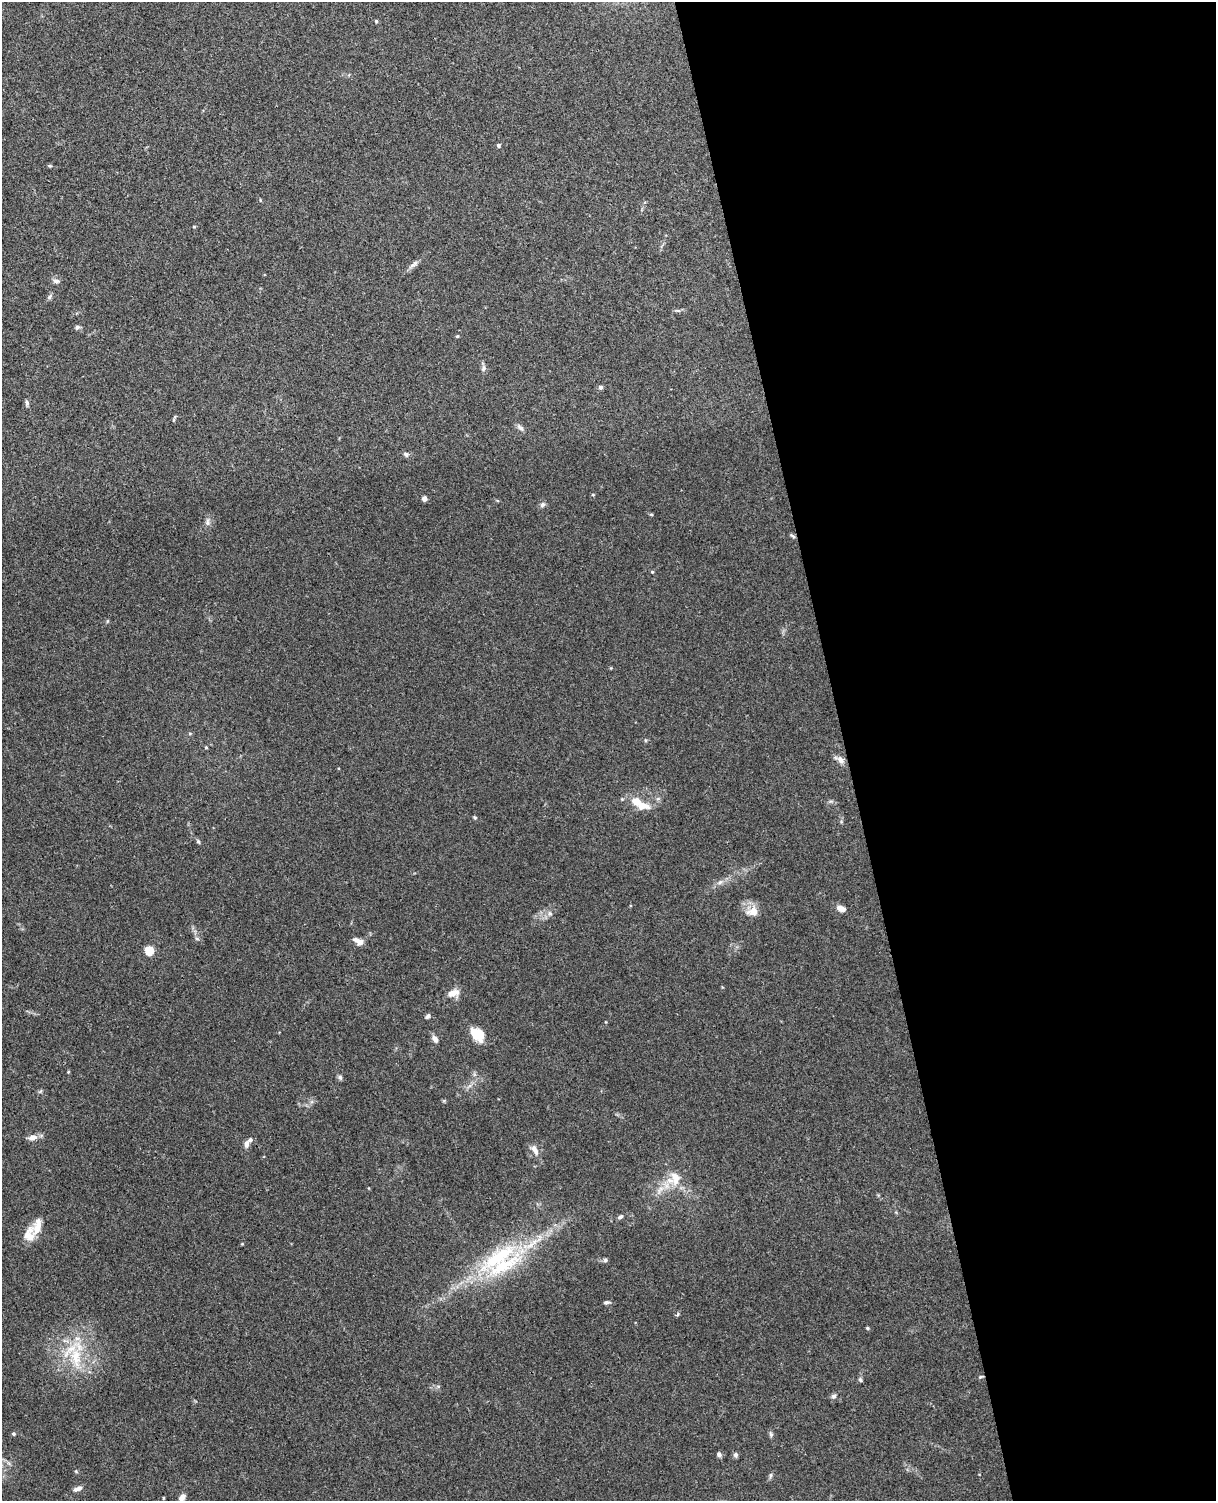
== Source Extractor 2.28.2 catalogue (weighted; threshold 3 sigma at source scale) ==
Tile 8 of 4 x 3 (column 4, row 2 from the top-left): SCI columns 3699-4912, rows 1649-3147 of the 4968 x 4908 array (HDU 1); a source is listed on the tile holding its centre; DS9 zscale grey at full resolution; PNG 1218 x 1503 px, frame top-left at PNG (2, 2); no overlay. Shown black and unused: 31% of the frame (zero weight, under 3 of 4 exposures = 5% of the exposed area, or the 3 px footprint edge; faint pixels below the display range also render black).
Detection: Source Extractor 2.28.2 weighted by HDU 2 'WHT'; one run over the whole footprint, this tile lists its part. Background 0.0381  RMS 0.0041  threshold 0.0187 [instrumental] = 3 sigma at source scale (4.5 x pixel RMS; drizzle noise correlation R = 1.50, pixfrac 1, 0.05/0.05 arcsec/px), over >= 5 px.
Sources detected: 79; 9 inside a brighter listed object's ellipse — not listed separately; the other 70 listed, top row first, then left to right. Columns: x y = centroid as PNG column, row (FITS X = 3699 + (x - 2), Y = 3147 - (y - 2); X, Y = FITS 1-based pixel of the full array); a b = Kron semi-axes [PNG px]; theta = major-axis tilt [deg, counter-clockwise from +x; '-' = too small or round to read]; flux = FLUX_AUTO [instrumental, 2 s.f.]
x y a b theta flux
376 21 4 4 - 0.49
498 145 5 5 - 0.77
50 165 7 3 -9 0.5
194 227 5 3 - 0.39
414 264 16 5 38 1.8
56 281 10 6 -14 1.4
49 297 8 5 51 0.89
677 311 8 4 -9 0.75
77 327 7 5 29 0.89
457 336 4 4 - 0.39
483 368 8 6 74 1.2
601 387 5 5 - 1.3
27 403 7 5 -71 0.91
175 417 8 3 59 0.53
520 428 10 5 -38 1.3
406 454 7 6 - 1.2
593 495 5 3 - 0.39
424 499 5 5 - 1.9
543 504 8 6 44 1.1
651 514 6 3 -20 0.42
207 522 9 7 90 1.5
792 536 8 4 -35 0.69
652 572 4 4 - 0.44
190 733 5 3 - 0.44
645 740 5 3 - 0.42
206 747 4 3 - 0.46
840 760 13 7 -34 2.3
831 801 7 4 17 0.66
637 802 16 12 -25 5.4
475 817 5 4 - 0.49
198 841 6 4 -54 0.59
720 882 8 4 44 1.1
841 908 10 6 -21 2.7
753 911 17 12 14 4.7
550 913 7 6 - 1.2
197 939 6 4 -19 0.61
360 942 8 7 - 2.3
149 950 5 5 - 22
453 993 15 10 12 3.8
428 1016 7 4 56 0.86
477 1035 17 11 -43 8.6
435 1039 7 5 -58 2.3
68 1072 4 3 - 0.36
340 1077 7 6 - 0.94
40 1091 8 3 45 0.52
32 1137 13 7 11 2.6
246 1144 9 6 85 1.7
535 1150 15 7 -62 2.7
675 1178 22 12 -78 7
660 1190 19 6 56 3.6
620 1217 8 5 32 0.9
37 1227 25 14 52 6.5
498 1257 76 23 34 43
605 1260 6 5 - 0.72
607 1302 7 4 6 0.92
678 1314 6 4 70 0.53
867 1328 4 4 - 0.45
76 1357 33 15 -81 15
981 1377 7 3 18 0.53
860 1380 7 4 -44 0.64
833 1396 7 6 - 1.1
13 1434 5 5 - 0.65
771 1434 8 5 -78 0.87
719 1454 6 5 - 1.3
735 1455 6 5 - 1.1
76 1471 5 4 - 0.45
770 1475 8 4 81 0.75
77 1489 12 5 21 1.5
182 1497 9 6 52 2.1
163 1498 5 3 - 0.35
Overlapping masked pixels (flux is a lower limit): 1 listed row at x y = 981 1377
Isophote crosses this tile's border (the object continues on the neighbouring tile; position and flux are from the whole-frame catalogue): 1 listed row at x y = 182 1497